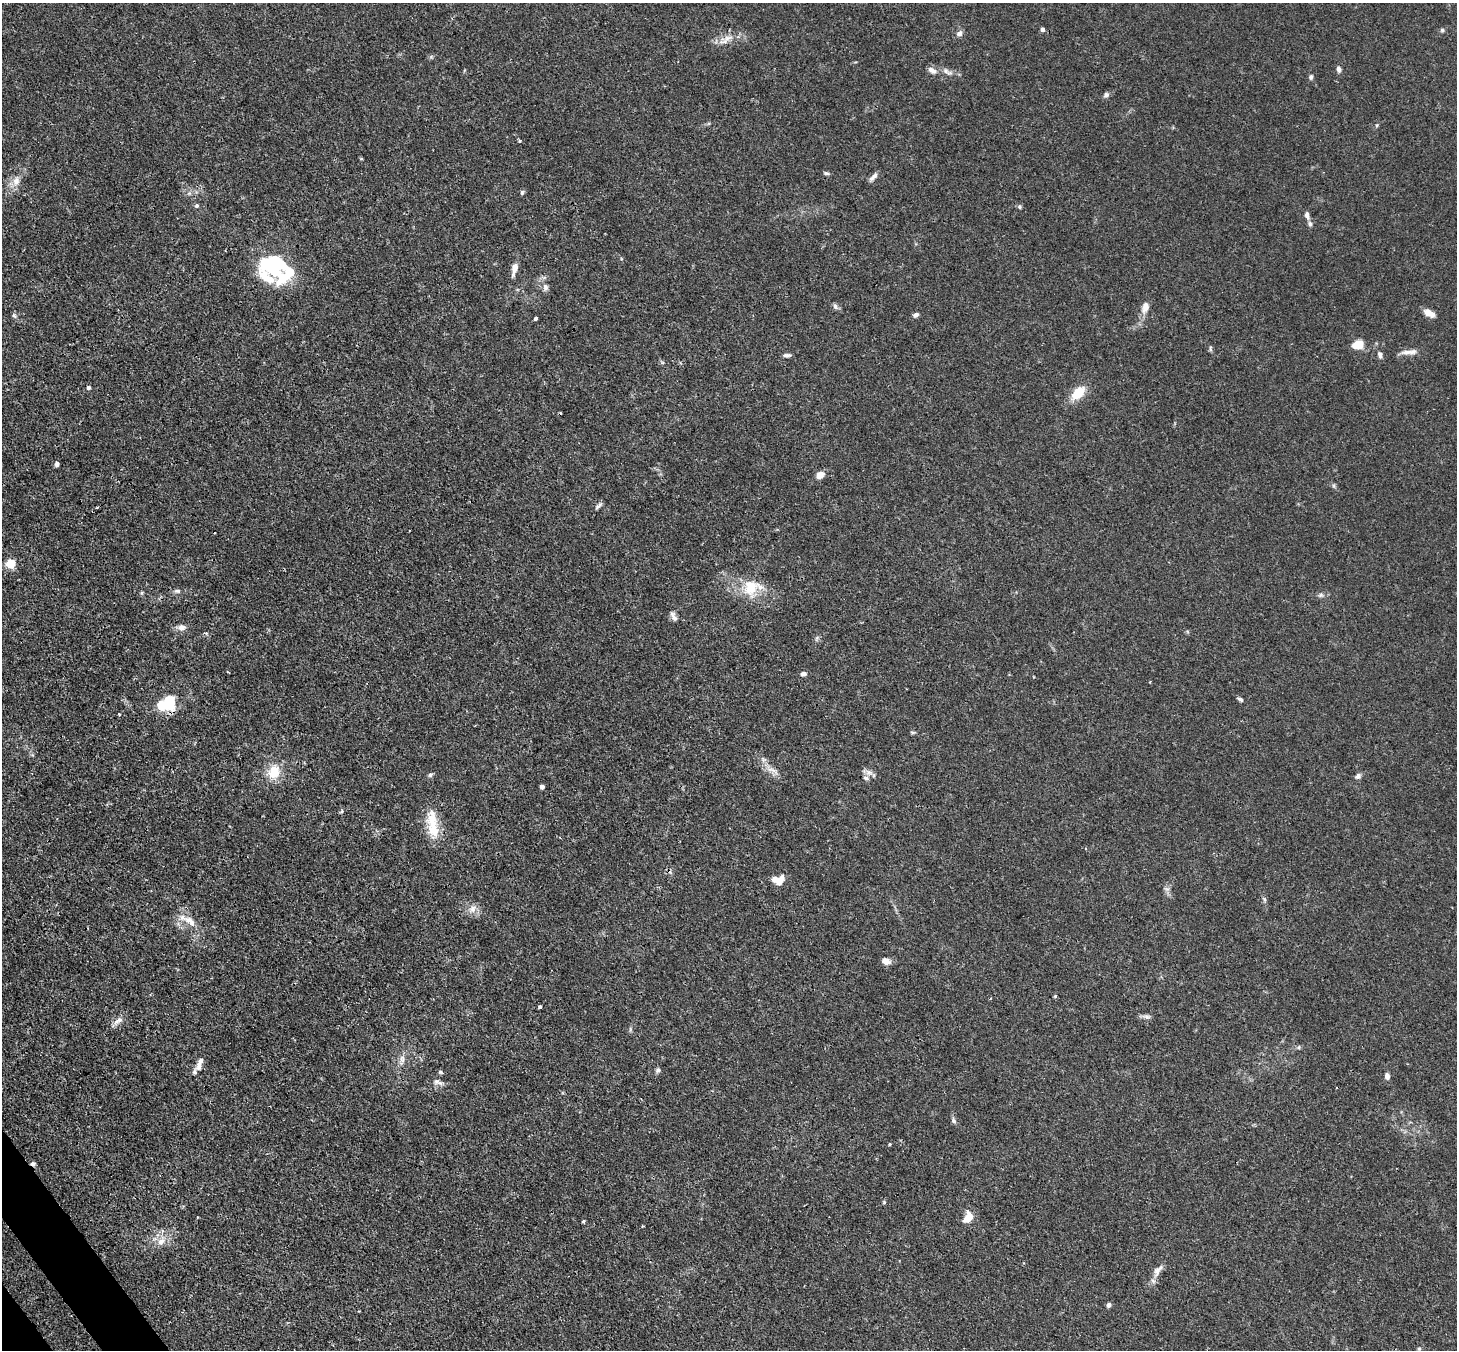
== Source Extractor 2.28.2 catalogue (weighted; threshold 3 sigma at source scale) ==
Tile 7 of 4 x 4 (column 3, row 2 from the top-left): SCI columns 2987-4441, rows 2904-4251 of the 5974 x 5946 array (HDU 1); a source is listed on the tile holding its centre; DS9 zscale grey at full resolution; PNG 1459 x 1352 px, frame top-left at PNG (2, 3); no overlay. Shown black and unused: <1% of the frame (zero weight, under 3 of 4 exposures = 7% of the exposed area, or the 3 px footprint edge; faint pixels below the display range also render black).
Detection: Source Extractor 2.28.2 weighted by HDU 2 'WHT'; one run over the whole footprint, this tile lists its part. Background 0.025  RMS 0.0027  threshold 0.0123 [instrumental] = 3 sigma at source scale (4.5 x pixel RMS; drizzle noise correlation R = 1.50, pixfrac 1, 0.05/0.05 arcsec/px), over >= 5 px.
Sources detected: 89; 2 inside a brighter object's white glare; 2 cosmic-ray / hot-pixel residue — not listed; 5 inside a brighter listed object's ellipse — not listed separately; the other 80 listed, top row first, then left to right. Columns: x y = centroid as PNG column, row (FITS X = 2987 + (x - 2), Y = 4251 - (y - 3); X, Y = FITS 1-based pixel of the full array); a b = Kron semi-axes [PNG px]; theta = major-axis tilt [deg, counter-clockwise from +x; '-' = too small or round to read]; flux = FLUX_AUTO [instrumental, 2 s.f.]
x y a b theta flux
1042 29 4 4 - 0.96
1442 30 5 5 - 0.51
959 33 9 8 - 0.99
728 38 22 7 18 2.9
1339 69 6 6 - 0.88
932 70 12 7 -29 1.4
947 71 17 6 -27 1.5
1311 77 7 6 - 0.57
1106 95 8 5 46 0.68
519 141 4 3 - 0.38
361 159 4 3 - 0.31
827 173 8 4 -1 0.44
874 176 13 6 41 1.1
16 181 13 10 76 2.2
522 192 6 5 - 0.45
197 206 5 5 - 0.52
1019 207 6 5 - 0.44
1307 215 10 6 -81 0.96
271 267 41 20 -30 16
514 269 17 7 78 2.1
545 287 10 7 88 1.1
835 306 8 6 -67 0.75
1145 307 16 9 75 2.2
1429 313 11 6 -25 2.9
916 315 7 5 32 0.81
14 316 8 5 -62 0.54
535 318 3 3 - 1.1
1357 345 12 9 19 3.9
1210 348 9 4 -81 0.43
1412 352 15 7 8 1.7
786 355 9 4 1 0.72
1380 355 9 5 -73 0.9
88 387 5 4 - 0.68
1078 393 16 10 43 6.2
57 464 5 4 - 0.97
820 475 8 6 34 2.3
599 505 13 4 46 0.69
10 563 5 5 - 14
751 587 23 19 73 7.3
177 591 9 5 -1 0.75
1321 595 6 5 - 0.56
673 616 13 6 -64 1.1
182 627 9 7 -12 1.5
206 633 6 3 -19 0.34
803 674 8 5 9 0.77
1240 699 7 4 -32 0.59
170 703 18 12 -80 7.7
119 714 3 3 - 1.1
773 770 21 5 -24 1.9
274 772 17 13 75 5.8
430 775 6 5 - 0.55
1358 776 9 6 43 0.83
866 778 8 5 -16 0.68
542 787 4 4 - 1.1
341 811 6 4 46 0.36
432 821 31 17 -85 6.9
779 880 13 9 6 3.5
1265 900 6 4 -71 0.45
473 909 11 8 69 1.8
188 920 15 10 -9 3.2
886 961 8 6 -18 2
1055 996 3 3 - 0.41
991 998 4 2 - 0.21
540 1007 3 3 - 0.5
1147 1017 13 4 -7 0.84
118 1021 15 7 38 1.6
199 1063 18 7 71 1.9
658 1070 7 6 - 0.66
440 1072 7 4 -28 0.42
1387 1076 7 5 -83 1.3
437 1082 15 6 -21 1.2
954 1120 8 6 -67 0.73
890 1144 4 3 - 0.28
884 1202 5 4 - 0.31
968 1218 14 9 44 3
583 1222 4 3 - 0.4
161 1241 12 9 34 2.2
1158 1270 19 8 52 2
1108 1305 5 4 - 0.83
1419 1348 6 4 0 0.33